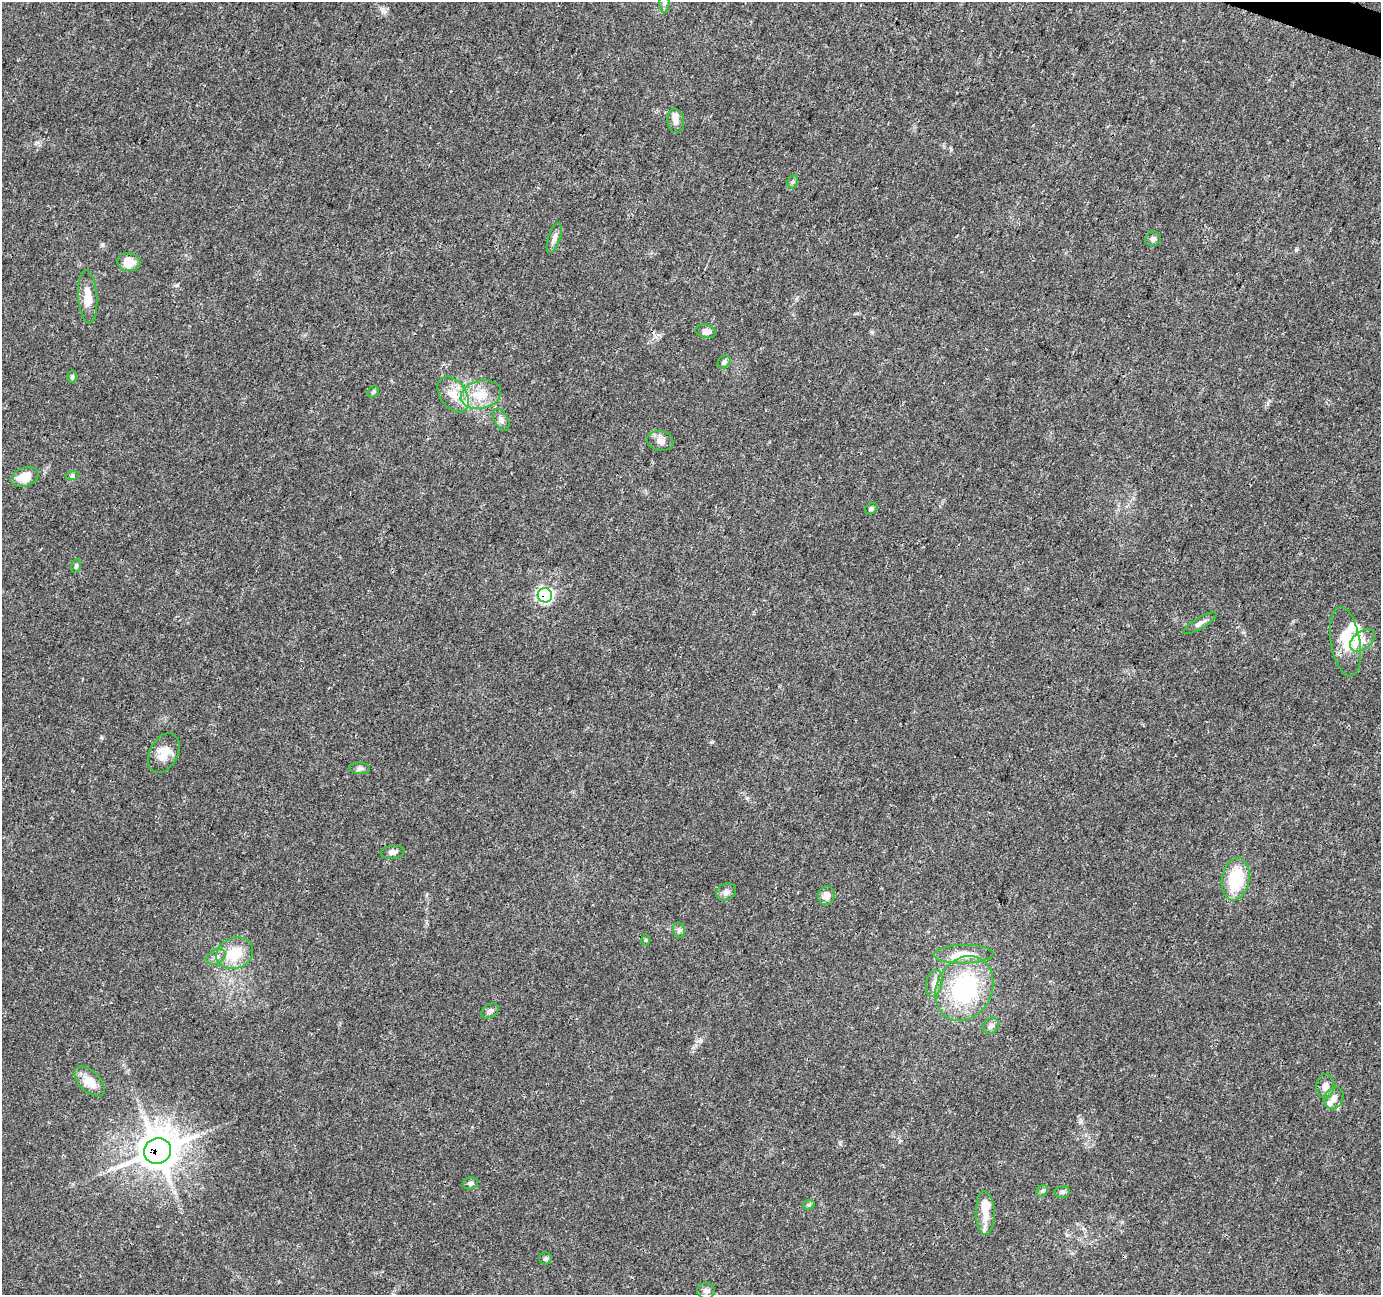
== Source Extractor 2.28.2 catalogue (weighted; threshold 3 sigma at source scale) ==
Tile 10 of 4 x 4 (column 2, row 3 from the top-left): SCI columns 1391-2769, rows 1571-2863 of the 5527 x 5664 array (HDU 1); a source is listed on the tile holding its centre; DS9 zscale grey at full resolution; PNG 1383 x 1297 px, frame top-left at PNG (2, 2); each listed source drawn as its Kron ellipse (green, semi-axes under 4 px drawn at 4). Shown black and unused: <1% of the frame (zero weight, under 3 of 4 exposures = <1% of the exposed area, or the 3 px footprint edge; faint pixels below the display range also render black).
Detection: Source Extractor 2.28.2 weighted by HDU 2 'WHT'; one run over the whole footprint, this tile lists its part. Background 0.022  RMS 0.0036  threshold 0.016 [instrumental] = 3 sigma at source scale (4.5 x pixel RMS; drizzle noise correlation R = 1.50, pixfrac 1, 0.0396/0.0396 arcsec/px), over >= 5 px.
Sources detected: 56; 7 inside a brighter listed object's ellipse — not listed separately; the other 49 listed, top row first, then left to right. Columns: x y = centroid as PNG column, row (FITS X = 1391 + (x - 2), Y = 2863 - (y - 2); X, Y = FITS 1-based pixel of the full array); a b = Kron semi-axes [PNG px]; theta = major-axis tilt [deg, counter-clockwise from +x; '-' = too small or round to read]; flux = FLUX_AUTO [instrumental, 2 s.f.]
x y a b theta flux
665 3 10 5 90 1.3
676 121 12 8 -81 1.9
793 182 7 5 69 0.69
554 238 16 6 72 1.8
1153 239 8 7 - 1.1
129 262 12 9 -11 4.7
88 297 26 9 -86 5.5
706 331 10 6 -12 1.8
724 362 7 5 47 1.1
72 377 6 5 - 0.65
373 392 6 5 - 0.62
453 394 20 13 -55 5.6
481 394 20 14 14 7.1
501 420 12 7 -62 1.4
660 441 13 10 -12 2.4
72 476 6 4 19 0.5
25 477 14 9 20 6
871 509 6 5 - 0.8
76 566 7 4 75 0.62
545 595 7 7 - 49
1200 623 19 5 31 1.7
1362 640 14 9 38 3.2
1345 642 35 14 -81 9.1
164 753 21 14 63 5.5
360 768 10 5 -4 0.95
392 852 12 6 7 1.5
1236 879 21 13 79 16
726 892 10 8 30 1.6
826 896 9 8 - 2.7
679 930 8 6 -70 0.92
645 940 6 4 89 0.43
235 953 19 15 23 10
963 954 30 9 1 6.7
216 957 10 7 29 1.5
934 983 14 8 78 2.5
964 988 34 27 62 39
490 1011 10 6 33 1.3
991 1026 9 7 44 1.3
90 1081 18 10 -45 5
1325 1086 12 9 88 2.7
1334 1098 11 9 67 2.1
157 1151 14 12 29 670
470 1183 8 6 15 0.94
1042 1191 6 5 - 0.64
1062 1192 8 6 12 0.83
809 1205 6 4 19 0.51
985 1213 22 9 -88 4.9
545 1259 6 6 - 0.73
706 1291 9 8 - 1.5
Overlapping masked pixels (flux is a lower limit): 2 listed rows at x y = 545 595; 157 1151
Isophote crosses this tile's border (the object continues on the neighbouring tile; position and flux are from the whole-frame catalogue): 1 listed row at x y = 665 3